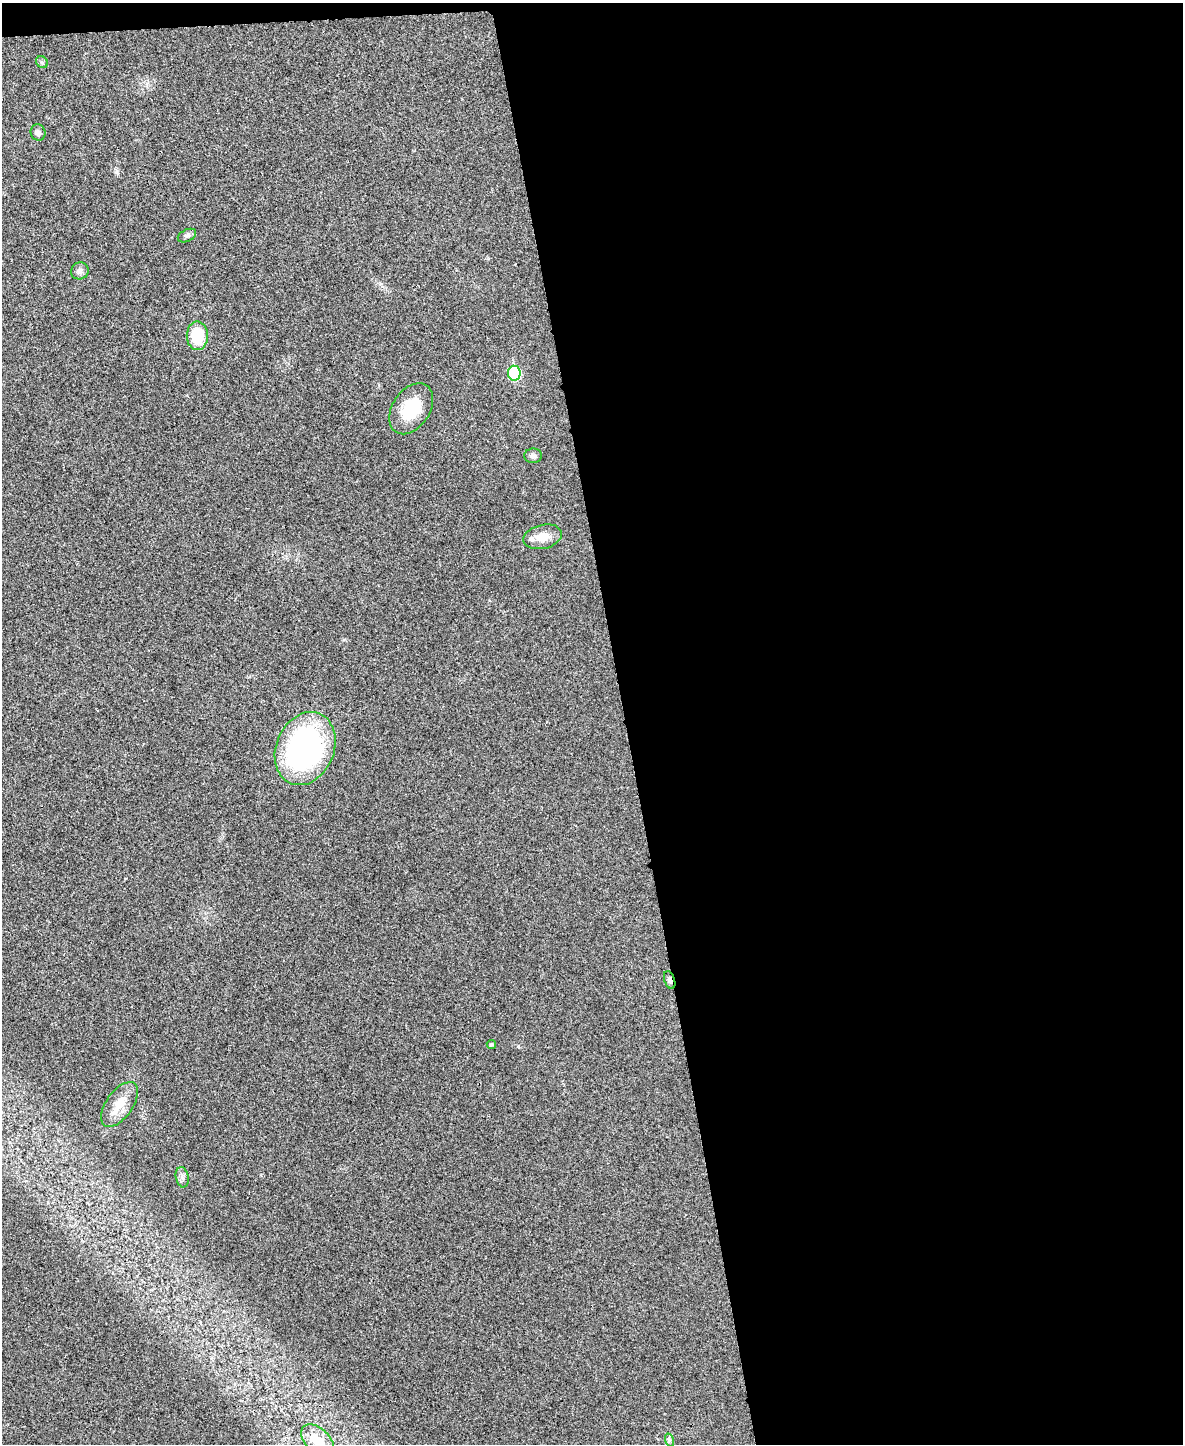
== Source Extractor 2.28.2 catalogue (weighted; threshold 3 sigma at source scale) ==
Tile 4 of 4 x 3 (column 4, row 1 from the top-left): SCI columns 3547-4727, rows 3023-4464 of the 4730 x 4711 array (HDU 1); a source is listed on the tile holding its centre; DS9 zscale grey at full resolution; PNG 1185 x 1446 px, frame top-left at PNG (2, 3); each listed source drawn as its Kron ellipse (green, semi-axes under 4 px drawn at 4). Shown black and unused: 48% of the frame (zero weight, under 3 of 4 exposures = <1% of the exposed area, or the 3 px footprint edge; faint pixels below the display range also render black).
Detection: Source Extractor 2.28.2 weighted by HDU 2 'WHT'; one run over the whole footprint, this tile lists its part. Background 0.0241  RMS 0.006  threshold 0.0268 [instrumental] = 3 sigma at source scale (4.5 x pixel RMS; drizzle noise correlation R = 1.50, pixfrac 1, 0.05/0.05 arcsec/px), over >= 5 px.
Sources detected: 16; all 16 listed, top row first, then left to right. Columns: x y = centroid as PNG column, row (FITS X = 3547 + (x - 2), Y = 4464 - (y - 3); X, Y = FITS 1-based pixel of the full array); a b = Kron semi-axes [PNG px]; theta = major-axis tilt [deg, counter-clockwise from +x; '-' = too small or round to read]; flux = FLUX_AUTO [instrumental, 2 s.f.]
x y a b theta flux
42 62 6 5 - 0.97
38 132 8 7 - 1.9
187 236 10 6 26 1.7
80 271 9 8 - 2.4
197 336 14 10 -89 20
514 373 7 6 - 47
411 409 28 19 56 22
533 456 9 7 -1 1.8
543 537 19 12 13 8.5
305 748 38 29 67 150
670 980 9 5 -73 1.9
491 1044 5 4 - 0.84
119 1104 26 13 55 11
182 1177 10 6 -80 2.2
669 1440 7 4 -72 1.1
318 1441 20 12 -44 10
Overlapping masked pixels (flux is a lower limit): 1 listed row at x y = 670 980
Isophote crosses this tile's border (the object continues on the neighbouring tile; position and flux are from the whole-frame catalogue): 1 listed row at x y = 318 1441
Unlisted compact peaks at least as high as the median listed source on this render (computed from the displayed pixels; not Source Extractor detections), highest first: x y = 116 172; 518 1046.